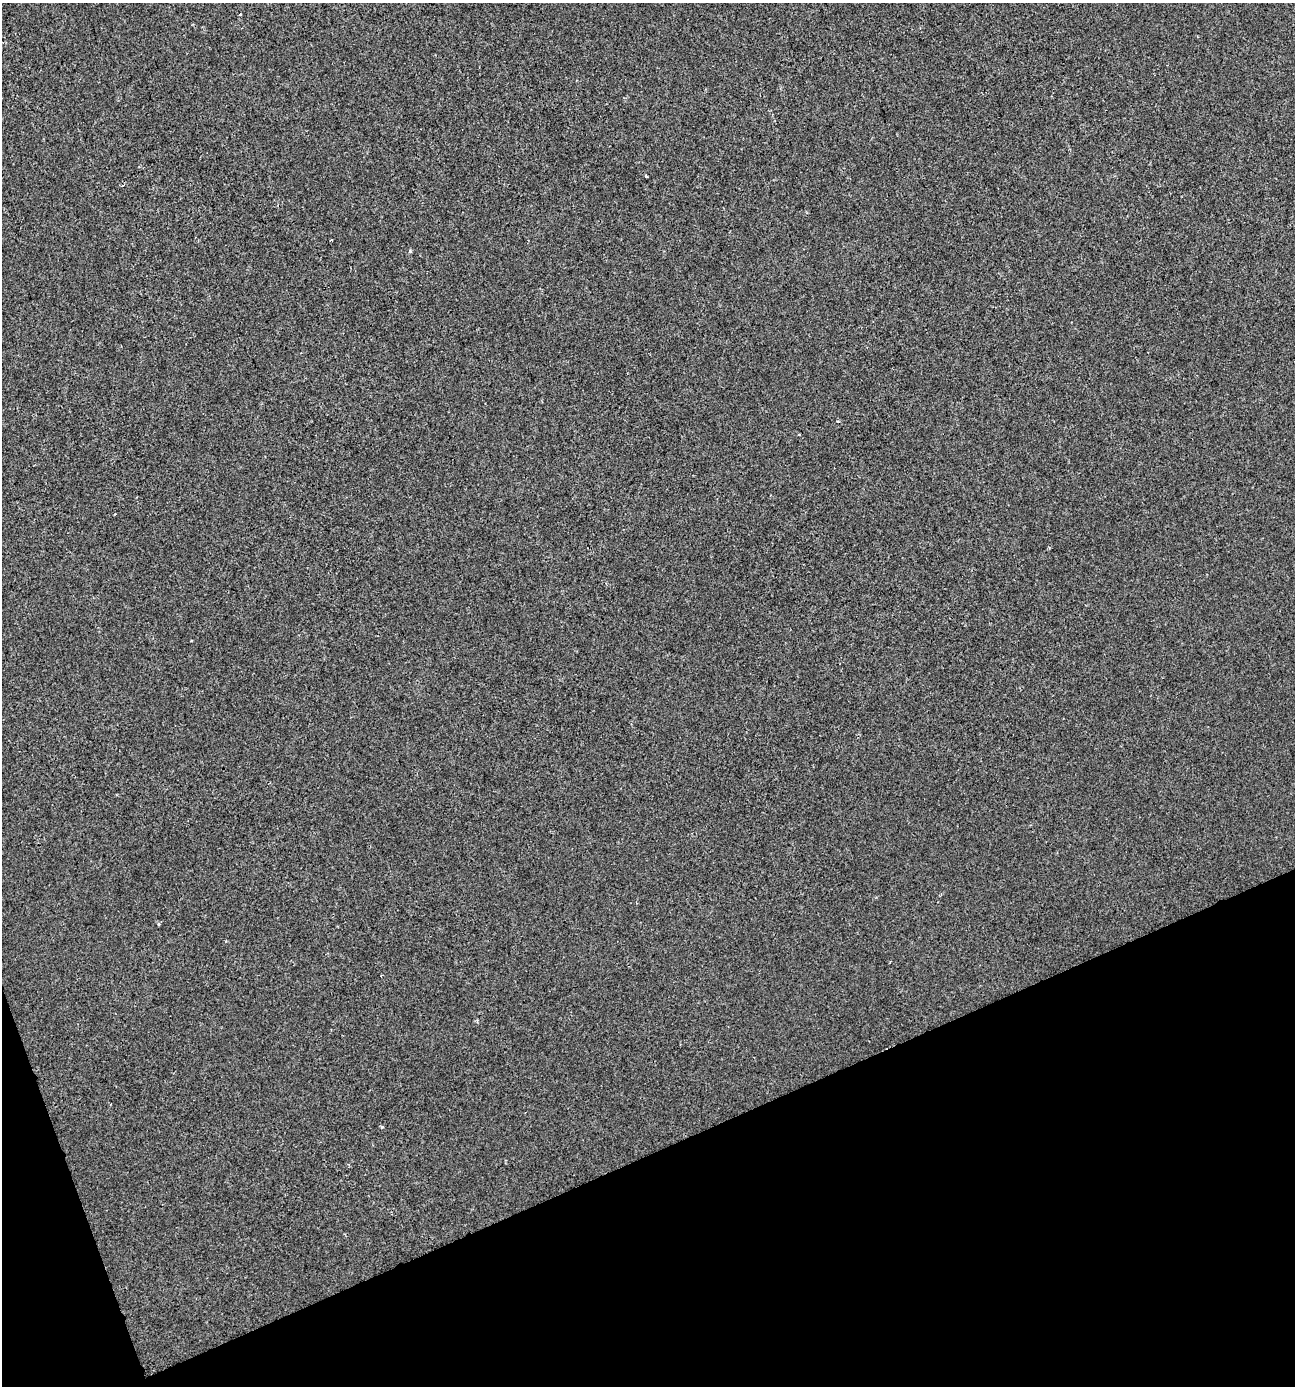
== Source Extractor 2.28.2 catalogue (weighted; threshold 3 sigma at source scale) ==
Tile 14 of 4 x 4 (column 2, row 4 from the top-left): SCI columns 1371-2663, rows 1-1384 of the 5383 x 5538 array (HDU 1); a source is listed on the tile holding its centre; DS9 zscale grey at full resolution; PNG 1297 x 1388 px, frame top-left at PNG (2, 3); no overlay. Shown black and unused: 19% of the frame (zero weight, under 2 of 3 exposures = <1% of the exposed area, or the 3 px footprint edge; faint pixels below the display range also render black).
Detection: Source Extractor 2.28.2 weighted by HDU 2 'WHT'; one run over the whole footprint, this tile lists its part. Background -1.12e-04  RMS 0.0051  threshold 0.0231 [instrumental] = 3 sigma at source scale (4.5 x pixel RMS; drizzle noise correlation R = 1.50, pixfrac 1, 0.0396/0.0396 arcsec/px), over >= 5 px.
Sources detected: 7; all 7 listed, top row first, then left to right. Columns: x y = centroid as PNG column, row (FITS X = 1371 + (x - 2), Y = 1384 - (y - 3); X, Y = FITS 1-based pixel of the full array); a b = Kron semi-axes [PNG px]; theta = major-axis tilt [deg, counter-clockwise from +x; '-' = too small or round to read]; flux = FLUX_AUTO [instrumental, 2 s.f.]
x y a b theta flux
646 176 4 3 - 0.8
123 185 4 2 - 0.47
331 240 3 2 - 0.55
410 251 4 4 - 0.68
159 924 4 3 - 0.76
381 976 3 2 - 0.42
382 1127 4 4 - 0.61